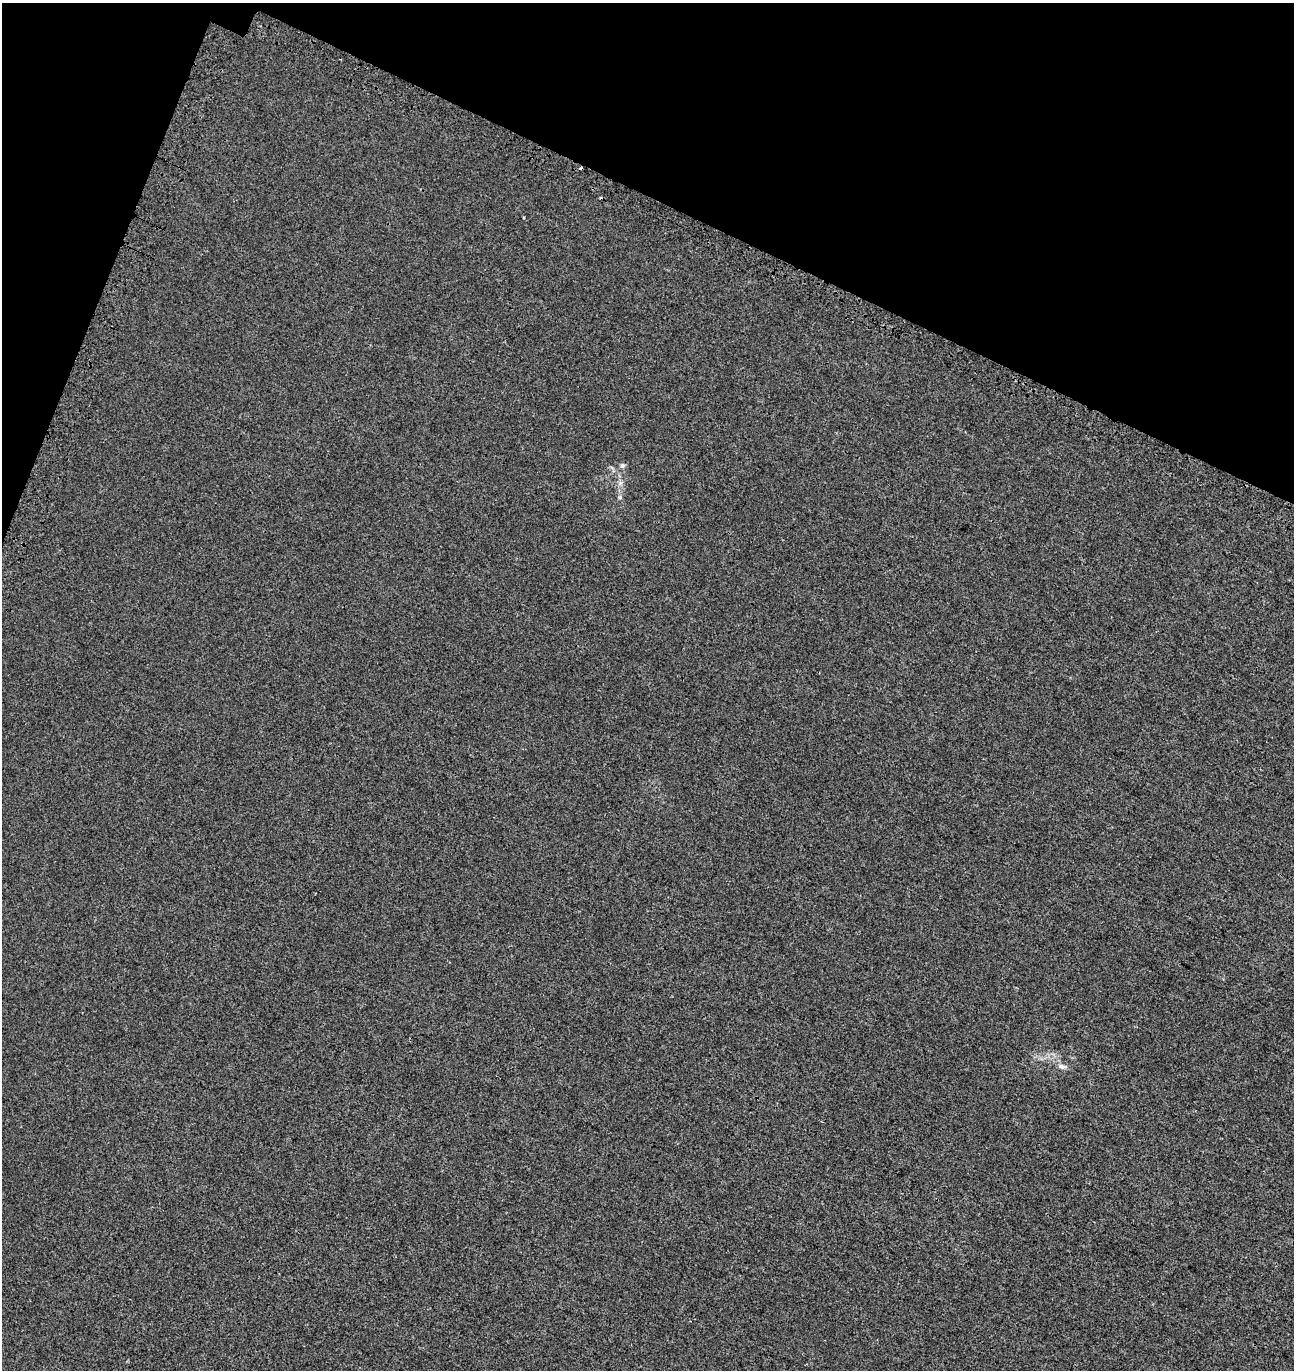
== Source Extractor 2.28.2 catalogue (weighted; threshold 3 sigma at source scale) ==
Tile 2 of 4 x 4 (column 2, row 1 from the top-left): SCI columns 1619-2910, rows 4250-5617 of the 5884 x 5755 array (HDU 1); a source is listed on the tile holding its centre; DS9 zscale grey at full resolution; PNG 1296 x 1372 px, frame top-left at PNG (2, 3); no overlay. Shown black and unused: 18% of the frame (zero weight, under 3 of 4 exposures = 9% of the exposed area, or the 3 px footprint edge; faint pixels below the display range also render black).
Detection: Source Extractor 2.28.2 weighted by HDU 2 'WHT'; one run over the whole footprint, this tile lists its part. Background 8.24e-04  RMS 0.0037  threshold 0.0166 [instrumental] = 3 sigma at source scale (4.5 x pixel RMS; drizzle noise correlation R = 1.50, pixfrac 1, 0.0396/0.0396 arcsec/px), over >= 5 px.
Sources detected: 4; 1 cosmic-ray / hot-pixel residue — not listed; the other 3 listed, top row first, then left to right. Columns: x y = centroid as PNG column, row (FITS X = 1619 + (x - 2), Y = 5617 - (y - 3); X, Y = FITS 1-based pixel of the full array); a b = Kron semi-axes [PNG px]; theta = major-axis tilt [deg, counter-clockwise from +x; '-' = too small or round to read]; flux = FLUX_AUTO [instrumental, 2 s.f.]
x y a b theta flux
622 466 7 6 - 0.84
620 497 6 4 71 0.53
1062 1066 12 6 -13 1.4